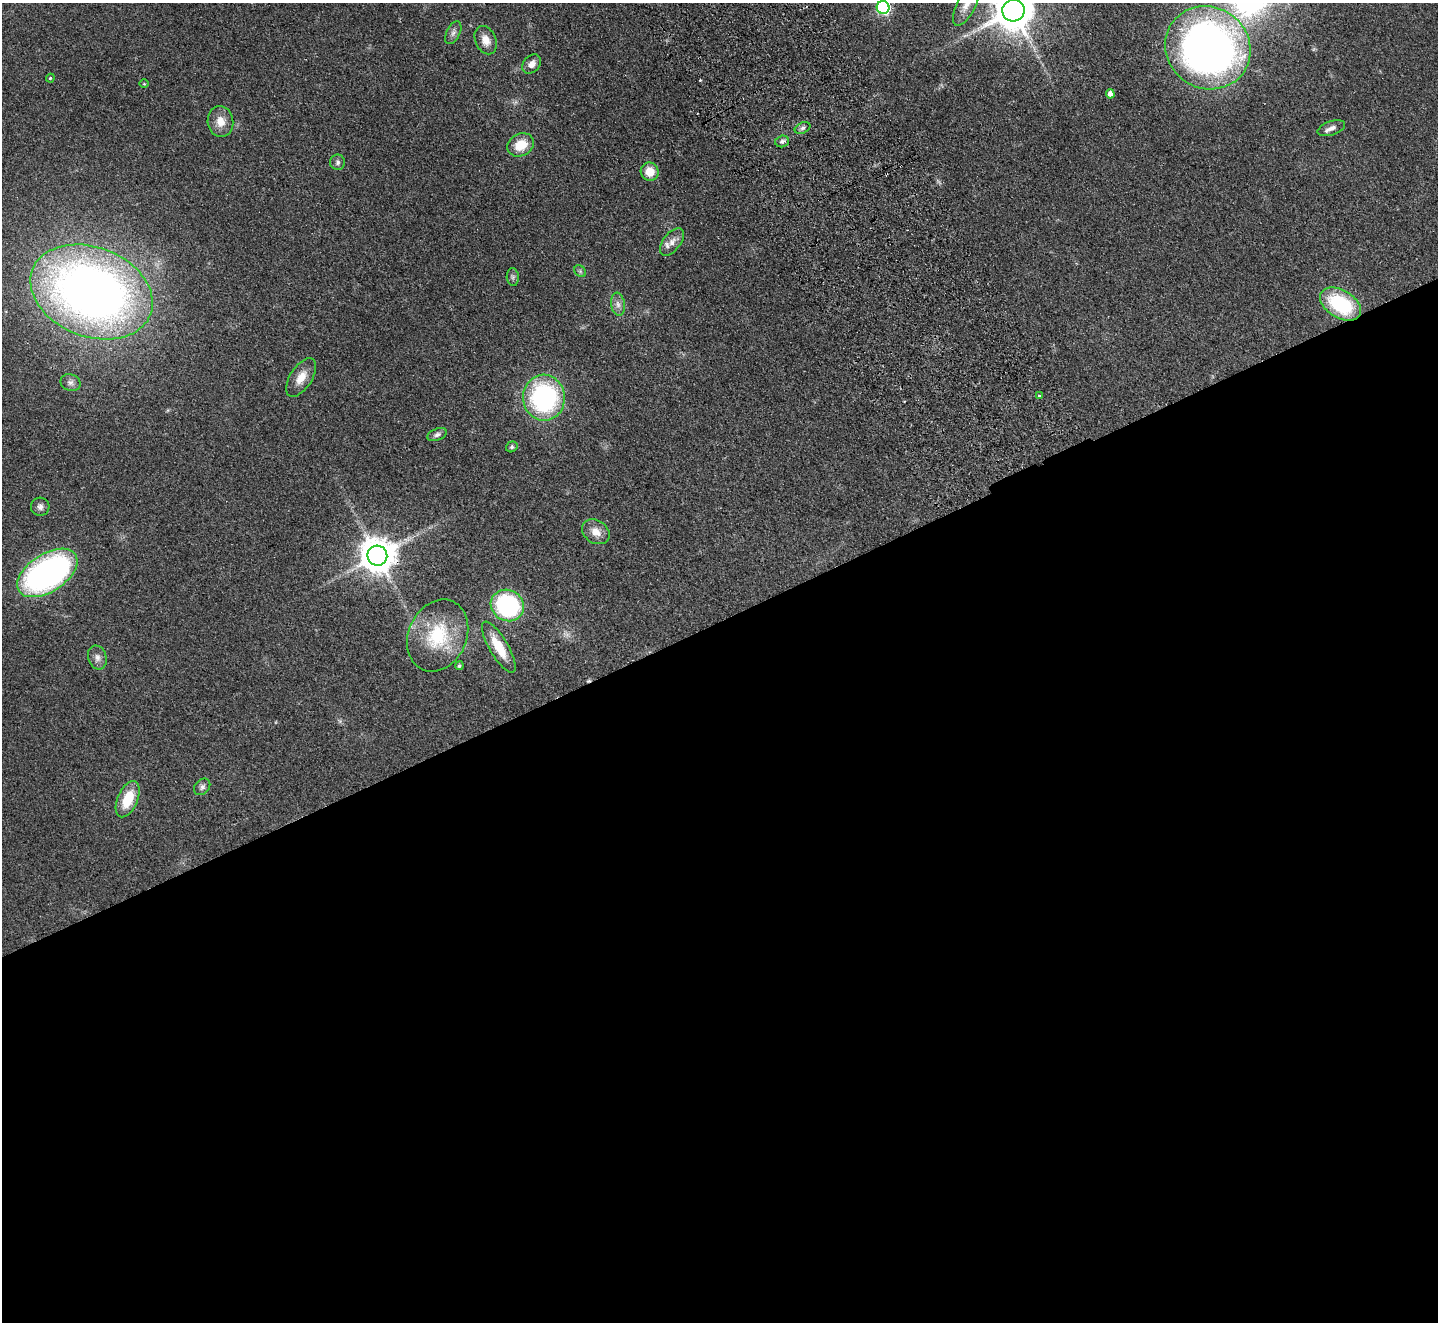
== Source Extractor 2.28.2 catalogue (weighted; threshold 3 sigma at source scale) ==
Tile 15 of 4 x 4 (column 3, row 4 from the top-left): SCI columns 2922-4357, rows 323-1642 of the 5845 x 5791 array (HDU 1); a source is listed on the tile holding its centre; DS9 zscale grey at full resolution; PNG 1440 x 1324 px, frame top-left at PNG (2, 3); each listed source drawn as its Kron ellipse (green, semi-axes under 4 px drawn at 4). Shown black and unused: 53% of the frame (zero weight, under 2 of 3 exposures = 3% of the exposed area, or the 3 px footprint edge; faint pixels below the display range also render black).
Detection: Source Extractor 2.28.2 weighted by HDU 2 'WHT'; one run over the whole footprint, this tile lists its part. Background 0.102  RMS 0.0081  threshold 0.0365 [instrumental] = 3 sigma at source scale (4.5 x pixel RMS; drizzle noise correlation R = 1.50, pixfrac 1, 0.05/0.05 arcsec/px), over >= 5 px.
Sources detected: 44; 1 too faint to see at this stretch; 3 cosmic-ray / hot-pixel residue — neither listed nor drawn; the other 40 listed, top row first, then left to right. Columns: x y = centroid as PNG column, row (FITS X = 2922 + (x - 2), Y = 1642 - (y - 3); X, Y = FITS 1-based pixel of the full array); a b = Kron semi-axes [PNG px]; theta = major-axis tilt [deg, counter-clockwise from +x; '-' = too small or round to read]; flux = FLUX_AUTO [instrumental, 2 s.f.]
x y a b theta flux
966 5 23 9 63 9.4
883 7 6 6 - 140
1013 10 11 11 - 2800
453 33 12 6 64 3.3
486 40 15 10 -66 8.4
1208 48 43 40 -34 530
532 64 11 8 47 5.4
50 78 4 3 - 0.86
144 84 5 3 - 0.62
1110 94 4 4 - 5.2
220 121 15 13 -84 9.8
803 128 8 5 26 2.2
1331 128 14 7 19 4.6
782 141 7 5 16 2.4
521 145 14 11 28 17
338 162 8 7 - 2.4
650 172 9 9 - 11
672 242 16 8 52 6.6
580 271 7 5 -47 1.6
513 277 9 6 -85 2
92 292 63 44 -21 680
618 304 11 7 -82 4
1340 304 22 14 -31 60
301 377 22 11 58 11
70 383 10 8 -21 3.2
1039 396 4 3 - 1.2
544 398 23 21 -87 130
437 435 10 6 21 2.9
512 447 6 5 - 1.4
40 507 9 9 - 3.5
596 532 15 11 -33 9
377 556 10 10 - 1800
47 573 33 19 33 220
507 605 17 15 -32 97
438 636 37 29 66 46
499 647 29 9 -59 19
97 657 12 9 -75 4.6
459 666 4 4 - 1.3
202 787 9 7 47 2.7
128 799 19 10 66 23
Overlapping masked pixels (flux is a lower limit): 2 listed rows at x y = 1208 48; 377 556
Isophote crosses this tile's border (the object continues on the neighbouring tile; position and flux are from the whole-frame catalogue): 4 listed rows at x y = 966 5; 883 7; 1013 10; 1208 48